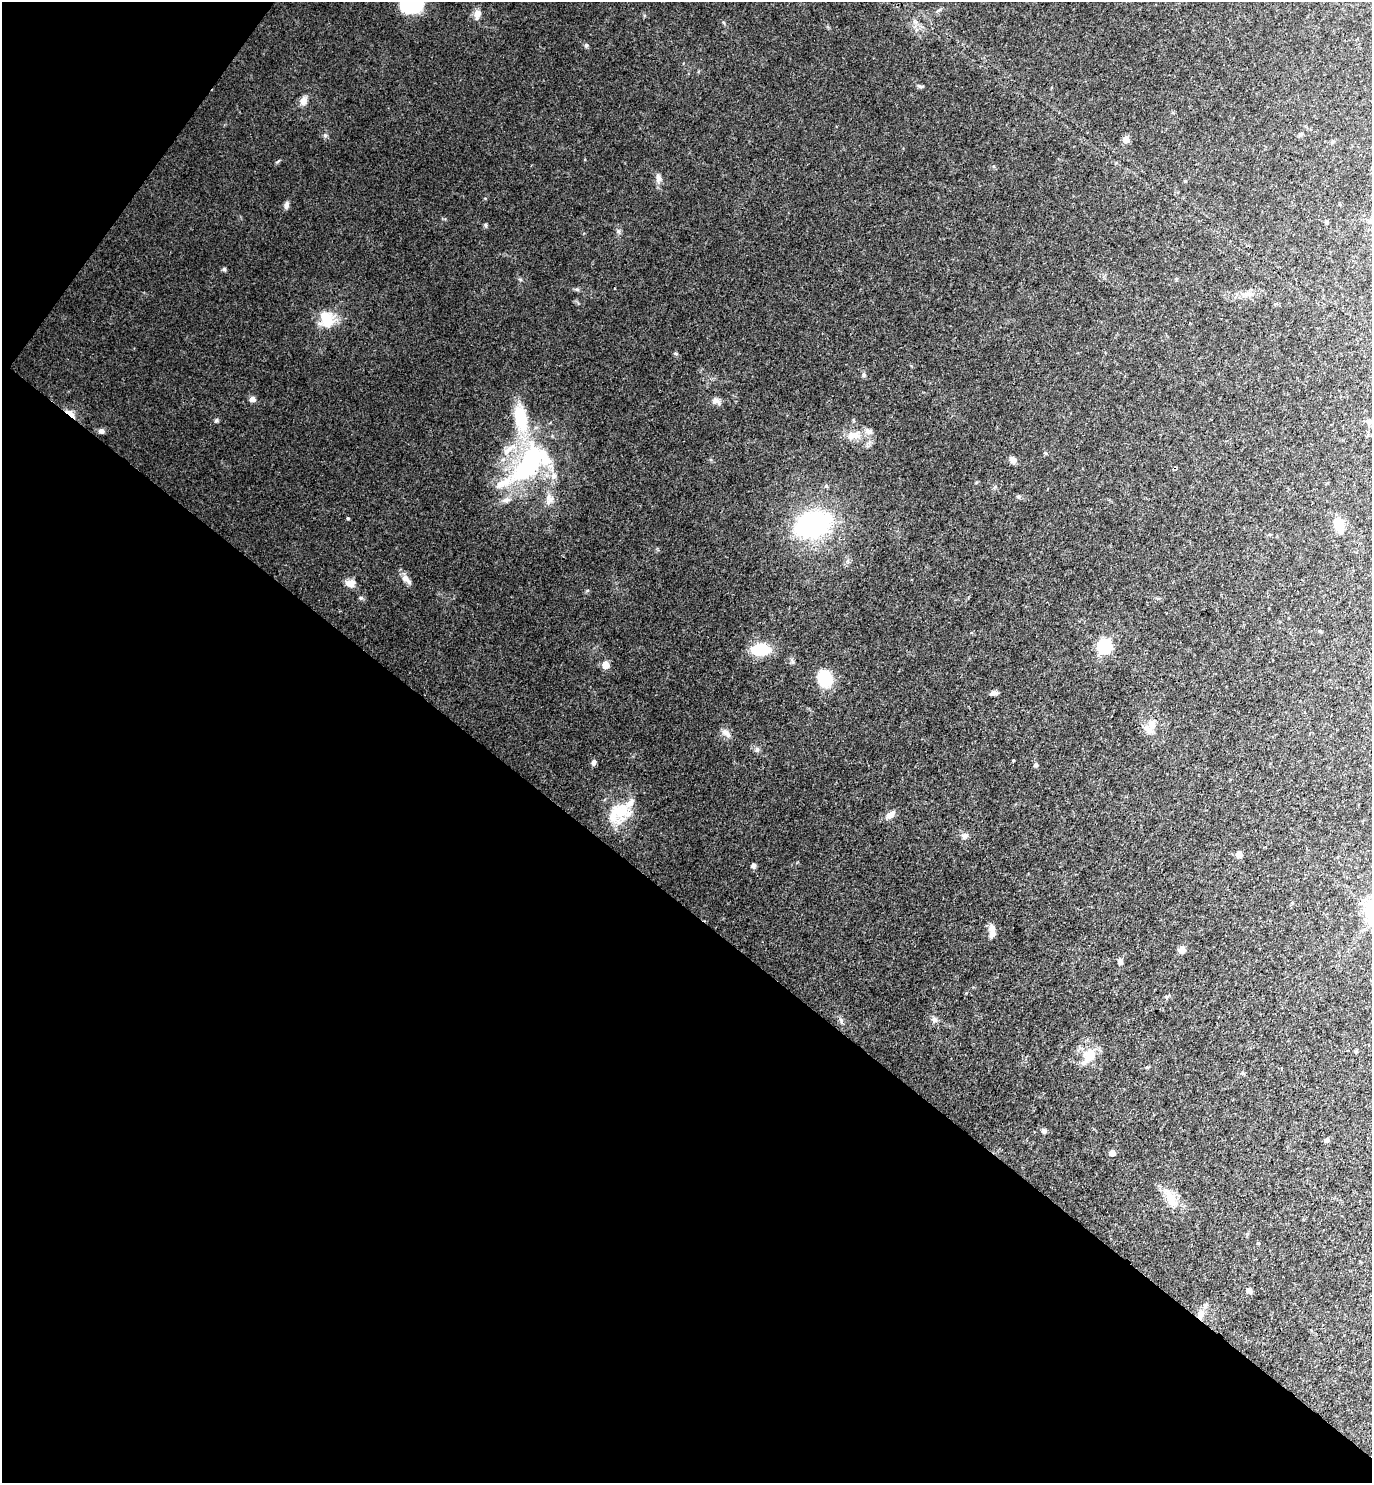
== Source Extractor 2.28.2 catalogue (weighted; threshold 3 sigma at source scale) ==
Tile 9 of 4 x 4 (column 1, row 3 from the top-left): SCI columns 154-1523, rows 1482-2962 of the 5930 x 5925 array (HDU 1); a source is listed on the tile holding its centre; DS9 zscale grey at full resolution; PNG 1374 x 1485 px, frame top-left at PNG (2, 2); no overlay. Shown black and unused: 41% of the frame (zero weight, under 3 of 4 exposures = <1% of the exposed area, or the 3 px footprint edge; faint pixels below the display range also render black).
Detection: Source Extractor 2.28.2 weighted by HDU 2 'WHT'; one run over the whole footprint, this tile lists its part. Background 0.0881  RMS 0.0073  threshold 0.033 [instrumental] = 3 sigma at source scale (4.5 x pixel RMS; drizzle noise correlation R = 1.50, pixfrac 1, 0.05/0.05 arcsec/px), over >= 5 px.
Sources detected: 68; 7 inside a brighter listed object's ellipse — not listed separately; the other 61 listed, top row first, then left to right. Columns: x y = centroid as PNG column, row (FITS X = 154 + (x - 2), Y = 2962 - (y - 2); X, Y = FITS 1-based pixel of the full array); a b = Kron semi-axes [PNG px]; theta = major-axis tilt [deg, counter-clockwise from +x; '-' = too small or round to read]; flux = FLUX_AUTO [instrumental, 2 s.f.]
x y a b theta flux
411 3 20 17 -9 47
477 14 13 8 69 4.2
586 45 6 4 44 0.99
920 86 10 3 -8 1.3
303 101 9 8 - 4.6
1126 139 5 5 - 11
658 178 10 7 -83 3.3
1185 181 4 4 - 0.74
286 205 9 5 79 2.5
1326 222 5 4 - 1.2
485 225 6 4 -88 1
224 269 5 5 - 1.1
1176 279 5 3 - 0.77
1247 294 7 5 0 2.2
326 319 23 16 -71 17
864 374 6 4 89 1.2
252 399 7 6 - 2.8
715 401 10 7 -3 3.2
71 414 15 5 -38 5.3
521 418 41 18 -78 34
216 420 5 4 - 1.5
1369 422 8 6 -74 1.7
101 431 7 6 - 2.2
854 435 18 10 5 8.4
1013 460 9 7 -44 3.3
530 463 67 36 46 110
1019 496 5 4 - 1
549 501 13 7 74 4.4
348 518 4 4 - 0.75
813 524 26 16 19 140
1338 524 19 10 -72 11
405 578 10 9 - 3.6
350 583 11 9 -5 5.3
1104 646 7 7 - 91
760 649 17 9 -1 28
605 665 6 5 - 11
825 679 14 12 -74 29
993 693 10 5 9 2.3
1147 729 16 8 -52 6.1
726 733 14 7 -43 3.9
757 749 7 4 -90 1.4
593 762 7 5 88 2
1036 765 5 4 - 1.6
619 811 30 16 -28 21
890 814 13 7 38 4.7
965 836 9 7 0 2.6
1239 854 5 5 - 9.4
753 865 6 5 - 1.7
992 931 16 7 87 5.1
1182 950 7 6 - 5.2
1120 961 6 5 - 2.8
935 1020 9 5 -50 2.1
1356 1051 5 4 - 0.89
1089 1056 24 12 56 13
1243 1073 5 5 - 1
1044 1131 6 6 - 1.7
1326 1140 5 4 - 2.8
1112 1153 5 5 - 8
1169 1196 28 10 -61 11
1249 1290 6 6 - 2.9
1200 1315 14 8 80 5.8
Overlapping masked pixels (flux is a lower limit): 2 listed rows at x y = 71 414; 1200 1315
Isophote crosses this tile's border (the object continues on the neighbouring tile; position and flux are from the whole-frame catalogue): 1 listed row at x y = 411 3
Unlisted compact peaks at least as high as the median listed source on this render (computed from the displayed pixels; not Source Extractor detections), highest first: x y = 361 598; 325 135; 577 289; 618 232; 520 280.